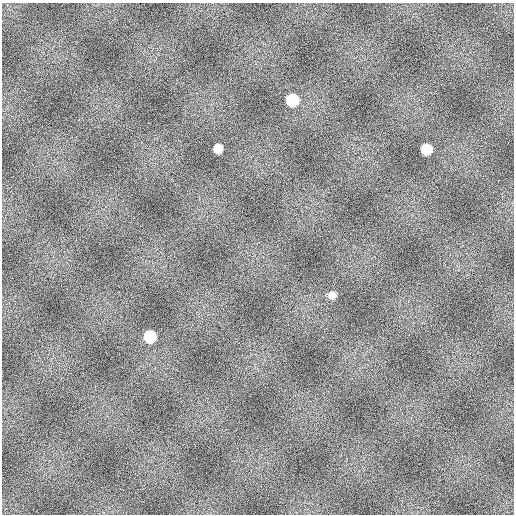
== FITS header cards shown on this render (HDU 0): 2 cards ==
NAXIS1  =                  512
NAXIS2  =                  512

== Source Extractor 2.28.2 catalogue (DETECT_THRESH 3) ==
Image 512 x 512 px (HDU 0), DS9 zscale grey, 1 PNG px = 1 image px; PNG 516 x 516 px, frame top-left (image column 1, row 512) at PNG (2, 3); no overlay
Background 811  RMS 16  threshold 48.6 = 3 sigma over >= 5 px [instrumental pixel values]
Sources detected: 5; all 5 listed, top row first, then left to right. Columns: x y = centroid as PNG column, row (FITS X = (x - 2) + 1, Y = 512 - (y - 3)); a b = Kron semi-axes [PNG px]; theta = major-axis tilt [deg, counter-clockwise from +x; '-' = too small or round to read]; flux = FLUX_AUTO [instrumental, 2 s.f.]
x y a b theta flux
292 100 9 9 - 47000
218 149 8 7 - 12000
426 149 8 8 - 28000
332 295 9 8 - 6300
150 337 9 8 - 44000